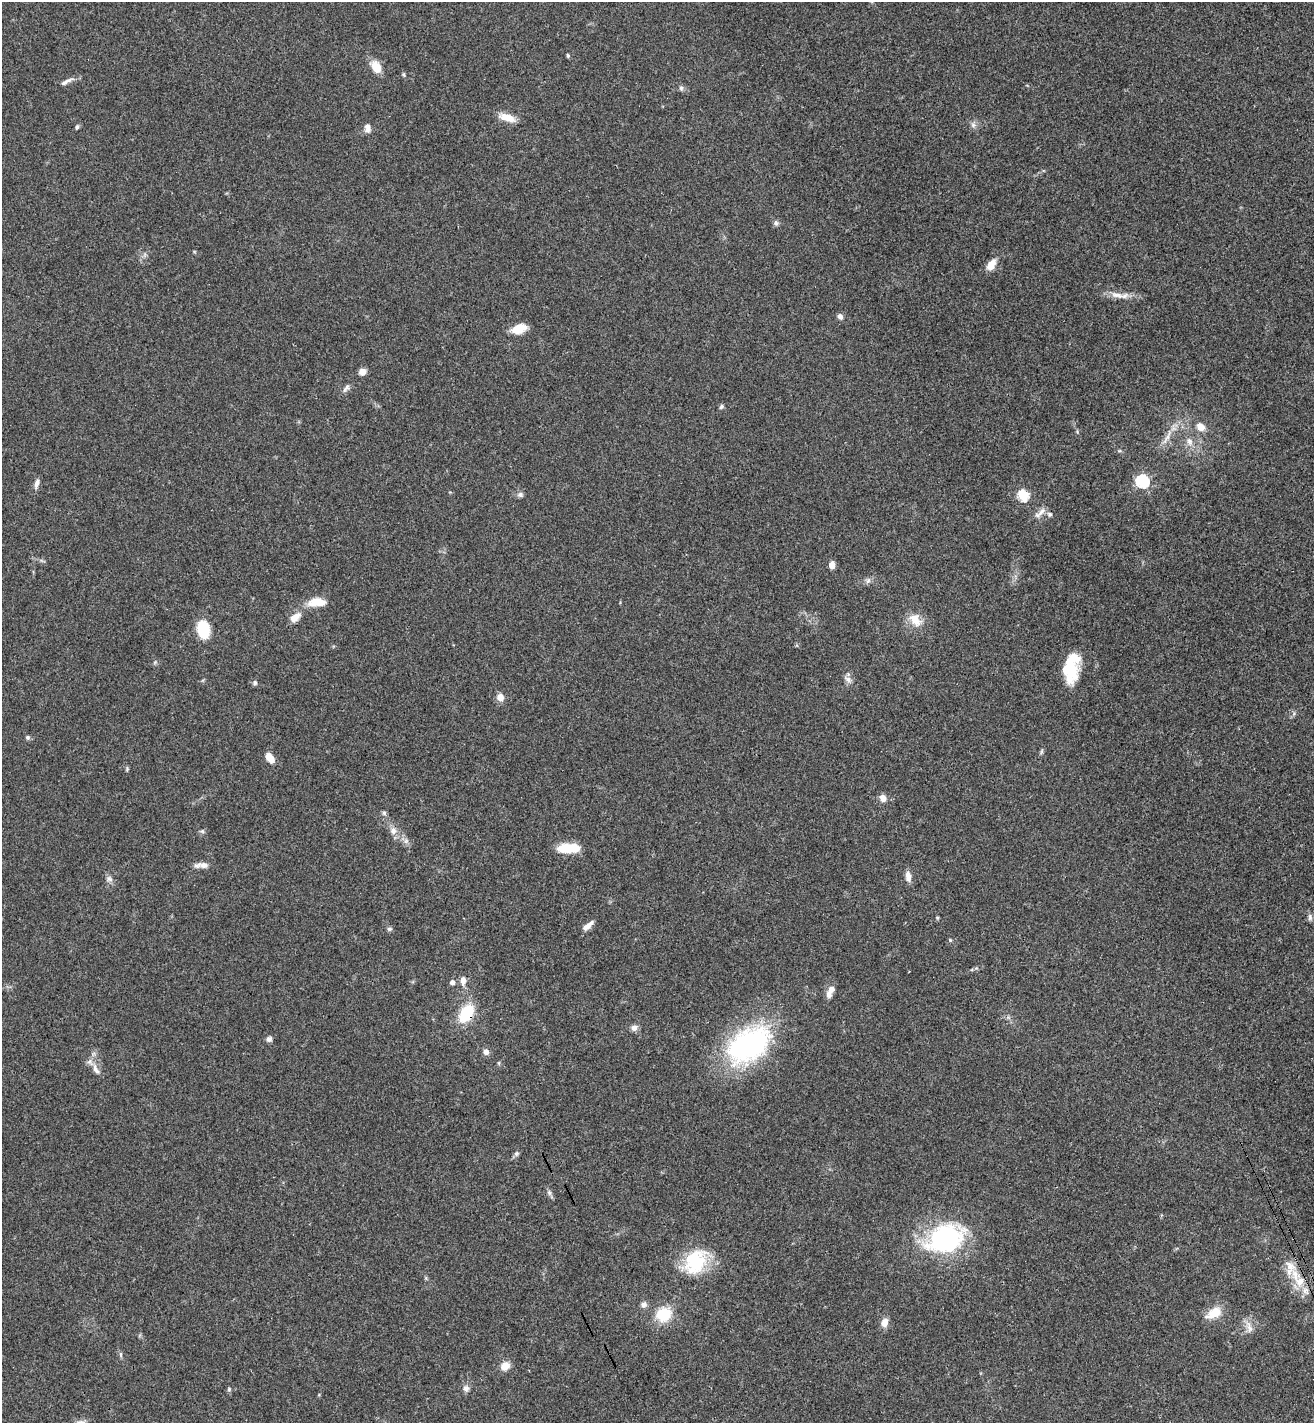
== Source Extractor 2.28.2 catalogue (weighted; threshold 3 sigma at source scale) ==
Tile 6 of 4 x 4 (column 2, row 2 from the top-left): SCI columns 1487-2798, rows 2879-4299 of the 5732 x 5755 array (HDU 1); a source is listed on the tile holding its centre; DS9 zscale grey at full resolution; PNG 1316 x 1425 px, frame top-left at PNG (2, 2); no overlay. Shown black and unused: <1% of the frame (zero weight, under 3 of 4 exposures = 4% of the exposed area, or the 3 px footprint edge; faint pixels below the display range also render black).
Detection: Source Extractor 2.28.2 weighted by HDU 2 'WHT'; one run over the whole footprint, this tile lists its part. Background 0.0388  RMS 0.0047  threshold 0.021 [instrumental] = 3 sigma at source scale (4.5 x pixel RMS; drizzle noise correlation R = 1.50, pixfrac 1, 0.05/0.05 arcsec/px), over >= 5 px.
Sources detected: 82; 1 inside a brighter object's white glare — not listed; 4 inside a brighter listed object's ellipse — not listed separately; the other 77 listed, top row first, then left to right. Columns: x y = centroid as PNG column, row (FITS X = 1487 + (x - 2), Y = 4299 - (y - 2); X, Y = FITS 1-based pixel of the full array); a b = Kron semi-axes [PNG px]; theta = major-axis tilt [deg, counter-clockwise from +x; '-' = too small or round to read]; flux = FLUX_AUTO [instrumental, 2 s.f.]
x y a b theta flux
568 55 5 4 - 0.6
376 67 16 11 -56 5.8
404 75 6 4 -71 0.6
66 82 19 5 27 2.5
681 88 6 6 - 1
507 118 21 8 -17 6
973 125 8 6 -88 1.5
77 127 6 4 71 0.93
367 128 12 7 -88 2.5
776 223 8 6 -79 1.2
991 265 15 8 55 4.6
1117 295 21 7 -11 4.4
840 316 6 6 - 1.9
518 329 15 8 17 8.9
362 372 8 7 - 2.6
346 388 13 5 48 1.6
721 407 7 5 48 0.9
1200 427 14 11 -47 4.1
1167 437 28 5 63 4.2
1189 441 12 7 -63 2.7
1142 481 6 6 - 76
36 483 12 6 74 2.1
520 494 8 7 - 1.3
1023 495 6 5 - 39
1041 512 16 6 47 2.6
1050 514 7 6 - 1.2
832 565 7 5 84 3.6
868 581 8 6 68 1.4
317 602 20 9 2 8.3
295 617 13 8 38 4.2
915 620 19 12 -47 7
203 629 13 9 -78 24
1070 668 30 15 80 21
848 679 12 6 -34 2
255 683 7 6 - 0.91
500 697 9 8 - 3.4
27 737 6 5 - 0.92
270 758 12 7 -52 4.3
127 768 7 4 -77 0.65
883 798 9 7 -63 3.1
384 813 7 5 -72 1
202 831 6 4 -44 0.73
393 831 10 8 -82 3
406 841 7 6 - 1.4
565 848 18 13 10 8.7
204 865 15 8 -14 2.9
908 876 13 7 -82 3.2
109 879 10 7 -36 1.7
1310 917 10 5 -85 1.3
588 925 15 6 41 2.9
389 929 7 5 12 0.94
950 940 6 3 -72 0.5
463 980 10 7 -88 2.7
452 982 5 4 - 2.4
831 989 9 7 51 3
466 1013 18 12 57 18
634 1028 8 7 - 2.2
269 1039 7 6 - 1.6
748 1045 57 35 33 79
486 1052 7 6 - 2.3
96 1069 17 7 -65 3.4
516 1153 7 6 - 1.1
549 1192 9 5 -64 1.3
1161 1215 5 3 - 0.45
944 1239 34 24 22 75
695 1261 33 24 58 25
1295 1275 22 11 -74 8.5
644 1304 8 7 - 1.8
1214 1313 20 11 30 8.5
664 1314 16 14 29 15
884 1322 10 7 67 3.6
1249 1327 18 7 -76 3.2
121 1354 8 4 -82 0.83
505 1366 11 9 37 4.5
466 1388 9 8 - 1.9
229 1389 5 5 - 0.74
80 1422 12 7 22 2
Overlapping masked pixels (flux is a lower limit): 1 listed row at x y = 466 1013
Isophote crosses this tile's border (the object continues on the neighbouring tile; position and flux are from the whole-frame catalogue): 1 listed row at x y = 80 1422